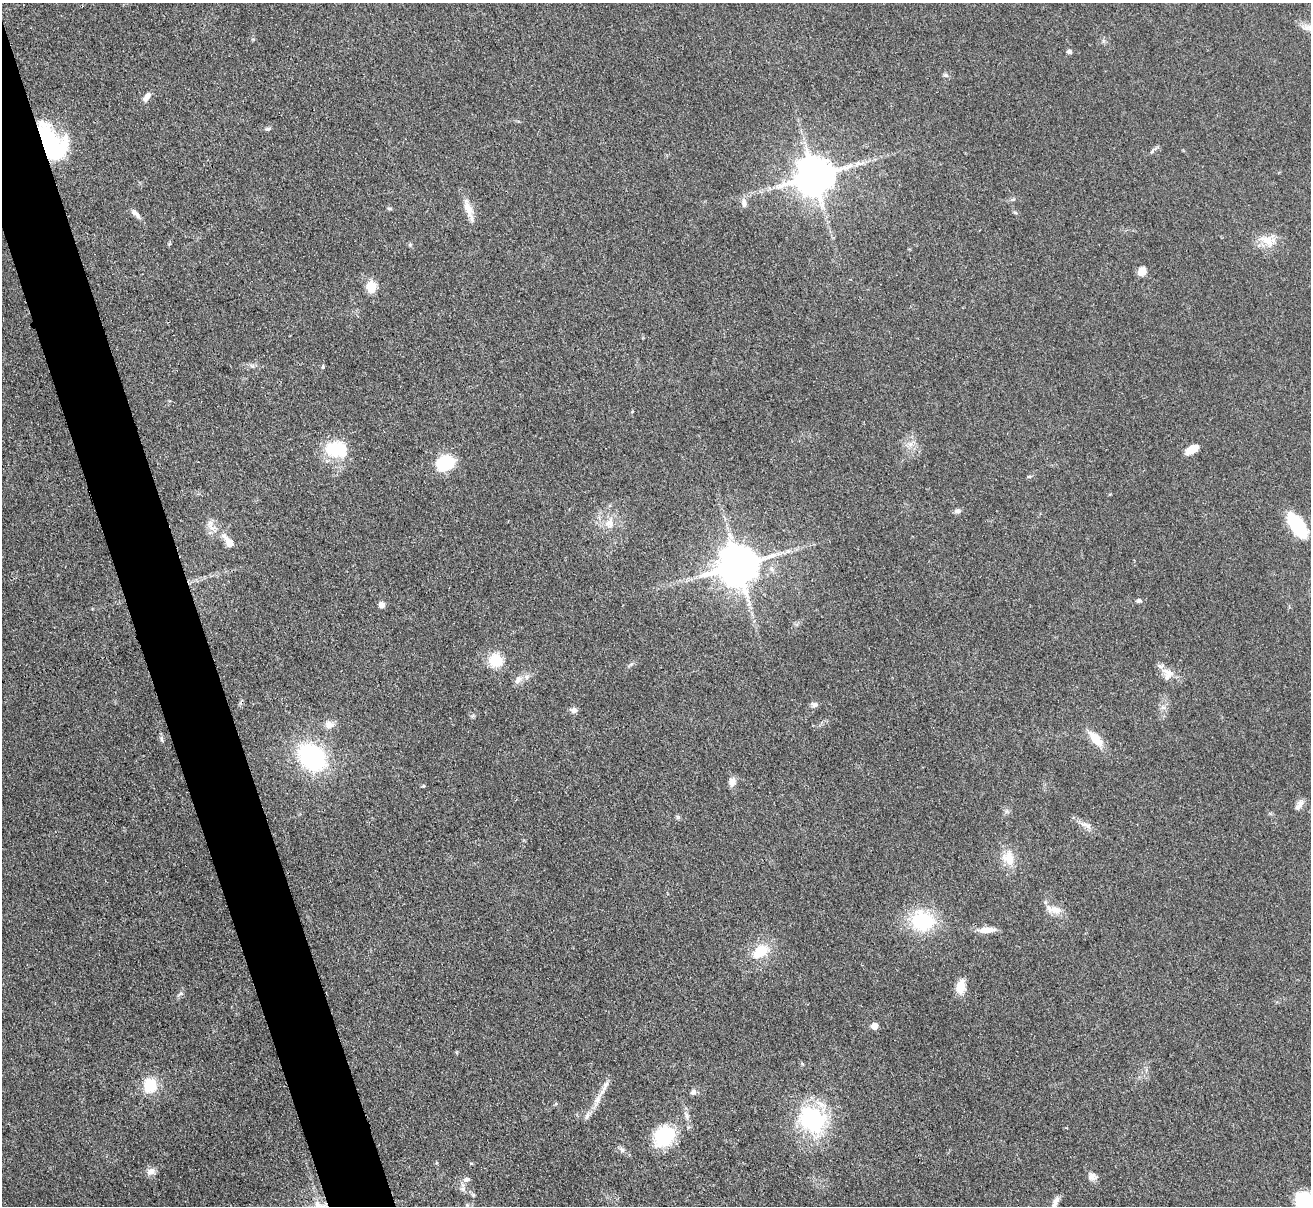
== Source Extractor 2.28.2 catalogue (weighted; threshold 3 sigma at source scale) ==
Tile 11 of 4 x 4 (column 3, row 3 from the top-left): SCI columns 2632-3940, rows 1482-2685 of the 5263 x 5247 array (HDU 1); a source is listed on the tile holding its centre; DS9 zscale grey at full resolution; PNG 1313 x 1208 px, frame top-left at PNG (2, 3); no overlay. Shown black and unused: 5% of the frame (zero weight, under 3 of 4 exposures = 2% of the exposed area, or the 3 px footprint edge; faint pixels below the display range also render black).
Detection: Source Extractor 2.28.2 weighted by HDU 2 'WHT'; one run over the whole footprint, this tile lists its part. Background 0.0543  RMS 0.0056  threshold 0.0253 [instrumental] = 3 sigma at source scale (4.5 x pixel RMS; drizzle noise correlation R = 1.50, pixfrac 1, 0.05/0.05 arcsec/px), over >= 5 px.
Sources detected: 72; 1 inside a brighter object's white glare — not listed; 3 inside a brighter listed object's ellipse — not listed separately; the other 68 listed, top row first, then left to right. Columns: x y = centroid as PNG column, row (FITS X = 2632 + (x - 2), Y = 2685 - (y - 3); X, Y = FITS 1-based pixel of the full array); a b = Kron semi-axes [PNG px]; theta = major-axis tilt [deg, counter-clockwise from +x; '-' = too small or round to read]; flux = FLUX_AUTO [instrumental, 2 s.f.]
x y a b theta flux
1069 51 6 5 - 1.4
946 75 8 5 -26 1.3
147 97 11 6 57 3.4
268 129 7 4 8 1.2
52 143 37 21 -56 66
1153 150 12 4 43 1.5
814 176 11 10 - 1800
744 202 13 6 -85 2.7
389 208 7 4 7 0.77
468 208 23 10 -64 7.3
135 213 16 5 -45 2.7
1267 240 24 14 -36 9.7
1142 271 8 6 53 6.6
371 287 11 9 -89 11
252 366 7 5 -41 1.3
323 367 5 4 - 0.67
910 444 7 6 - 2.3
336 449 28 19 -8 23
1192 449 13 7 27 8.7
445 463 15 11 20 36
1029 477 6 4 0 0.69
957 511 10 6 8 1.6
609 523 16 12 68 6.9
211 525 19 8 -64 4.8
1297 525 29 12 -57 30
229 542 20 8 -54 7.5
778 554 6 6 - 1.4
738 566 11 10 - 1900
1139 601 7 5 -21 1.1
382 605 7 6 - 3.1
496 660 17 16 - 13
1168 672 22 7 -23 5.1
518 679 13 9 52 3.8
814 705 9 7 -6 1.8
1163 707 7 4 -18 1.3
574 710 9 7 -7 2.4
329 725 13 11 -8 4
162 739 10 4 -79 1.2
1096 739 17 9 -48 12
312 757 21 15 -44 94
732 782 13 8 86 3.2
1299 805 16 7 56 3.1
1006 811 7 4 89 1.1
678 817 7 4 -90 0.91
1086 825 18 6 -25 3.8
1009 858 21 15 -74 9.8
1055 910 18 10 -4 6
922 920 23 19 -14 41
986 930 22 8 3 5.6
760 951 22 14 38 14
961 987 16 10 82 7.7
180 994 10 4 33 1.1
874 1026 5 5 - 8.3
150 1085 15 14 - 17
603 1090 18 5 56 4.2
693 1092 9 7 41 1.8
587 1115 12 6 57 2.3
687 1116 10 6 -86 2.1
812 1119 41 33 -49 52
664 1136 23 19 49 31
622 1150 8 6 -73 1.6
151 1171 12 9 21 3.4
1092 1177 11 10 - 3.1
466 1179 10 6 -1 2.2
463 1189 7 6 - 1.8
473 1195 5 5 - 0.82
1304 1200 14 12 -15 33
1055 1201 16 6 63 2.9
Overlapping masked pixels (flux is a lower limit): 1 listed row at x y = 52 143
Isophote crosses this tile's border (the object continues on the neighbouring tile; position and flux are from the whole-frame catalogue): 1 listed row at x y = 1304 1200
Unlisted compact peaks at least as high as the median listed source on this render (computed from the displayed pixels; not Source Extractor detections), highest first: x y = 471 1163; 423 786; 410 245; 631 664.